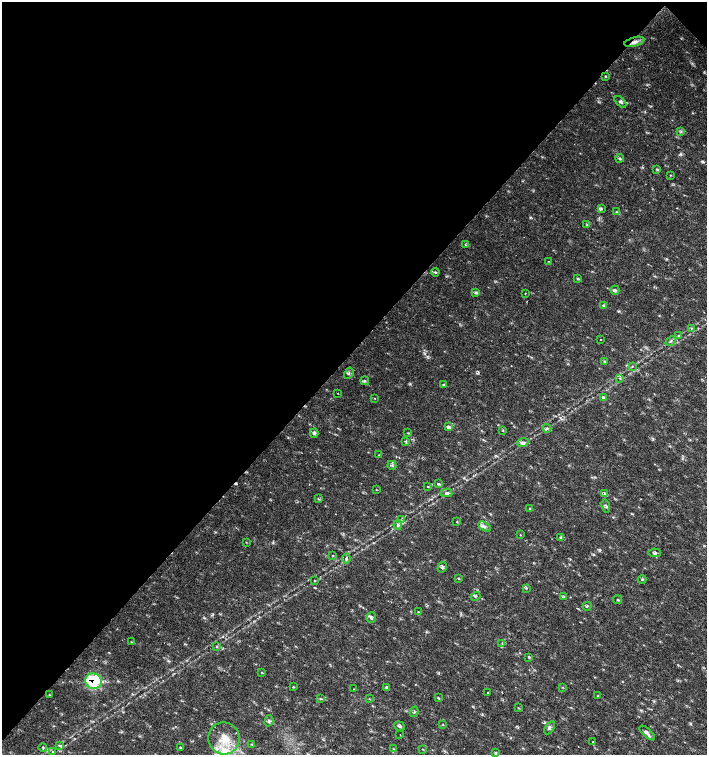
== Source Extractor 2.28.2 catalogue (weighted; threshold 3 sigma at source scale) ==
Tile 2 of 4 x 4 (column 2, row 1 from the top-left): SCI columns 1635-3043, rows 4518-6023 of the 6023 x 6029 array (HDU 1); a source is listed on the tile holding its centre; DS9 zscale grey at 2 x 2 block average (1 PNG px = mean of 2 x 2 image px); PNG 709 x 757 px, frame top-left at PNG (2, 2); each listed source drawn as its Kron ellipse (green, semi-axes under 4 px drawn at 4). Shown black and unused: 47% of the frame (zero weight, under 2 of 3 exposures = <1% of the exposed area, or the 3 px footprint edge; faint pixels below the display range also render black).
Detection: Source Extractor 2.28.2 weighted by HDU 2 'WHT'; one run over the whole footprint, this tile lists its part. Background 0.0182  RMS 0.003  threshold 0.0136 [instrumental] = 3 sigma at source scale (4.5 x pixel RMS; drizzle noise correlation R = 1.50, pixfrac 1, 0.0396/0.0396 arcsec/px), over >= 5 px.
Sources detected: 108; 2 cosmic-ray / hot-pixel residue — neither listed nor drawn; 1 coinciding with a brighter row at this scale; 2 inside a brighter listed object's ellipse — not listed separately; the other 103 listed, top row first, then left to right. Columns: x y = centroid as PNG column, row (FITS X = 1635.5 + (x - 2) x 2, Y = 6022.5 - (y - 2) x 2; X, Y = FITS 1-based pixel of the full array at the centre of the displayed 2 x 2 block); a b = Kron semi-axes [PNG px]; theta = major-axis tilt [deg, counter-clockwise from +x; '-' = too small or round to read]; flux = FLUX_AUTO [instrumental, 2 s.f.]
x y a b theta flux
634 42 10 4 15 3.4
605 76 2 2 - 0.65
620 102 7 3 -45 1.6
681 132 3 2 - 0.61
620 158 4 3 - 1
657 169 4 3 - 0.64
670 175 2 2 - 0.45
601 208 4 2 - 0.65
616 212 3 2 - 0.52
587 225 3 3 - 0.78
465 245 3 2 - 0.56
548 261 3 2 - 0.32
435 272 4 3 - 0.87
578 279 3 2 - 1.1
615 290 4 4 - 1.2
475 293 4 3 - 0.91
525 293 2 2 - 0.56
604 306 4 3 - 1.4
691 328 3 2 - 0.47
679 336 3 2 - 0.42
601 339 2 2 - 0.96
671 341 6 3 42 1
605 361 3 2 - 0.65
632 366 3 2 - 0.46
349 373 6 2 59 0.6
620 378 3 2 - 0.59
365 381 4 3 - 0.98
444 385 3 3 - 1
338 393 2 2 - 0.31
603 397 4 3 - 1.4
375 398 2 2 - 0.3
448 427 4 3 - 2.6
547 428 4 2 - 0.8
503 430 3 2 - 0.44
314 433 5 4 - 1.8
408 433 2 2 - 0.41
406 441 4 3 - 0.78
523 443 6 4 17 2
379 455 4 2 - 0.52
392 465 5 2 - 0.91
438 484 3 3 - 0.79
427 487 3 2 - 0.49
376 490 3 2 - 0.31
446 493 6 4 -4 1.6
604 494 4 3 - 1.1
318 499 3 2 - 0.54
606 506 7 4 -78 1.4
530 508 3 2 - 0.69
401 520 3 2 - 0.43
457 522 3 2 - 0.39
398 525 4 3 - 1.2
485 527 7 4 -30 2.1
520 535 2 2 - 0.37
561 537 4 3 - 1.6
246 542 3 2 - 0.34
655 553 6 4 -4 1.2
333 555 3 2 - 0.48
346 559 5 3 - 1.4
442 567 5 4 - 1.4
458 578 3 2 - 0.79
642 579 4 2 - 0.62
314 581 3 2 - 0.44
526 588 3 3 - 0.63
475 596 5 2 - 0.4
564 597 4 2 - 0.51
617 600 4 2 - 0.62
587 606 4 2 - 0.48
418 612 3 2 - 0.46
371 617 5 4 - 1.5
131 642 2 2 - 0.42
502 643 3 2 - 0.59
217 647 3 3 - 0.58
529 657 3 2 - 0.59
262 673 3 2 - 0.52
93 681 8 8 - 40
293 687 3 2 - 0.67
386 687 3 3 - 1.2
562 687 3 2 - 0.47
354 689 3 2 - 0.32
488 692 2 2 - 0.67
49 695 3 3 - 0.55
598 696 3 2 - 0.51
438 698 3 2 - 0.76
320 699 3 3 - 0.66
369 699 3 2 - 0.36
518 708 2 2 - 0.4
414 712 5 2 - 0.63
269 721 6 3 74 1
443 725 3 2 - 0.38
399 726 5 4 - 1.4
550 728 7 3 57 1.2
647 733 10 4 -42 2.6
400 735 2 2 - 0.29
224 738 16 15 - 16
593 742 2 2 - 0.75
251 744 3 2 - 0.5
60 745 4 3 - 1
180 747 4 2 - 0.56
43 748 4 2 - 0.61
393 749 3 2 - 0.48
422 749 4 2 - 0.41
53 752 3 2 - 0.78
496 753 3 3 - 0.73
Overlapping masked pixels (flux is a lower limit): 2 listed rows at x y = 634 42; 93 681
Diffuse or blended objects may show on this block-average render without a row.